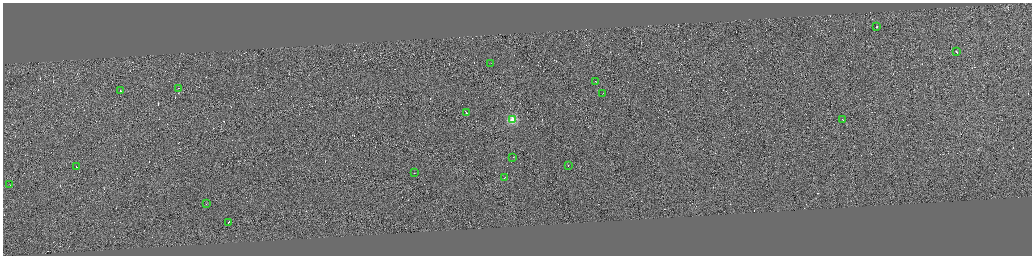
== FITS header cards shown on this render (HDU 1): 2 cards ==
NAXIS1  =                 4117
NAXIS2  =                 1013

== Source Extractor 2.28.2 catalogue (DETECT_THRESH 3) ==
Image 4117 x 1013 px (HDU 1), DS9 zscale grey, zoomed out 1/4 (1 PNG px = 4 x 4 image px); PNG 1034 x 258 px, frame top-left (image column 3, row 1012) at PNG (3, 3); each listed source drawn as its Kron ellipse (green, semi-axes under 4 px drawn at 4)
Background 0.0617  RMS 2.9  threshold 8.78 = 3 sigma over >= 5 px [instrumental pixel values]
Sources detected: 376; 358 cannot appear on this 1/4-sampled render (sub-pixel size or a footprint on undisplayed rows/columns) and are neither listed nor drawn; the other 18 listed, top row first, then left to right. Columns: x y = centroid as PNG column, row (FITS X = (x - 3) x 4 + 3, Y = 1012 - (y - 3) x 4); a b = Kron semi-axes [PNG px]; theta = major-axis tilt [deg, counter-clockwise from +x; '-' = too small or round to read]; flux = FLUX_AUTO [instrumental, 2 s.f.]
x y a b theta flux
876 27 2 1 - 6300
956 52 3 1 - 77000
491 64 2 1 - 5000
596 82 2 1 - 5800
179 88 2 1 - 11000
121 91 2 1 - 26000
603 94 3 1 - 8900
466 113 2 1 - 19000
512 120 2 2 - 100000
842 120 2 1 - 5600
513 158 2 1 - 8700
76 166 2 1 - 10000
569 166 2 1 - 9100
414 173 2 1 - 7000
504 178 3 1 - 9300
10 185 2 1 - 9700
206 204 2 1 - 5900
228 222 2 1 - 10000
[358 sub-pixel or undisplayed-footprint detections neither listed nor drawn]